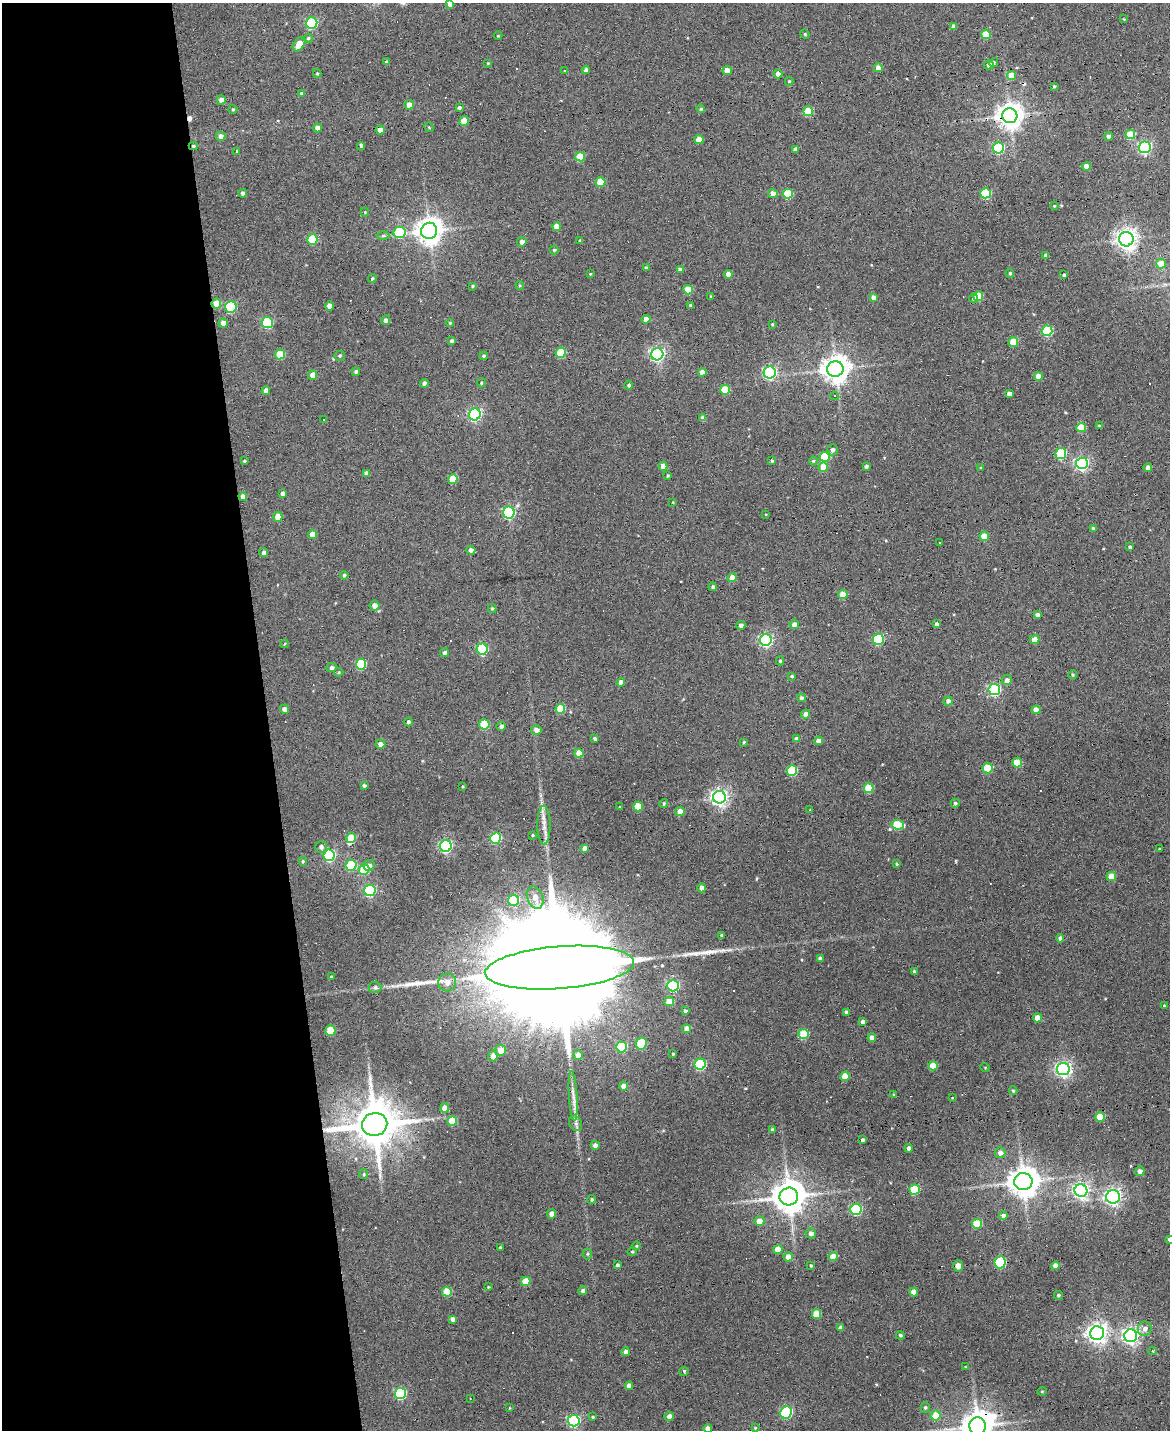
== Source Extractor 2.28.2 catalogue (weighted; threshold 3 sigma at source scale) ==
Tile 5 of 4 x 3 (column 1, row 2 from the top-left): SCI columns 1-1168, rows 1559-2986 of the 4673 x 4652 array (HDU 1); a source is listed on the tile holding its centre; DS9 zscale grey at full resolution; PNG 1172 x 1432 px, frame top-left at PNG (2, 3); each listed source drawn as its Kron ellipse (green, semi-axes under 4 px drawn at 4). Shown black and unused: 23% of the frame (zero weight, under 3 of 6 exposures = <1% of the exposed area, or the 3 px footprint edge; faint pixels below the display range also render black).
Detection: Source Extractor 2.28.2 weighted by HDU 2 'WHT'; one run over the whole footprint, this tile lists its part. Background 0.137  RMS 0.0091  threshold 0.0372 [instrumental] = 3 sigma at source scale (4.09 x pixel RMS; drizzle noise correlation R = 1.36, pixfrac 0.8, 0.05/0.05 arcsec/px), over >= 5 px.
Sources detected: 339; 1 inside a brighter object's white glare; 17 cosmic-ray / hot-pixel residue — neither listed nor drawn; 2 inside a brighter listed object's ellipse — not listed separately; the other 319 listed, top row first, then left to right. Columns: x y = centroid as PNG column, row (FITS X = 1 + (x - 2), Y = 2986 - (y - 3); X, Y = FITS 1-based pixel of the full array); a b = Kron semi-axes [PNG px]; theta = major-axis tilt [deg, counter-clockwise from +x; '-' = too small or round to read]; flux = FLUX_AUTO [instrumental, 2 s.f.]
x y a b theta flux
450 4 4 4 - 4.1
1124 19 4 3 - 0.84
312 23 6 5 - 88
954 27 4 4 - 4
805 34 5 4 - 0.89
986 34 4 4 - 21
498 36 4 3 - 0.67
308 38 5 4 - 1.2
299 44 8 5 53 11
386 62 4 3 - 0.95
994 62 4 4 - 1.3
488 63 4 4 - 0.71
989 65 5 4 - 3.2
878 68 4 4 - 6.5
586 70 4 3 - 3
727 70 4 4 - 7.1
565 71 4 3 - 0.64
317 73 4 4 - 0.96
778 74 4 4 - 3.9
1011 75 4 4 - 11
789 81 4 4 - 1
1054 86 3 3 - 0.94
302 93 4 4 - 1.3
221 100 4 4 - 4.7
409 105 4 4 - 7.8
459 107 4 3 - 1.5
233 109 4 3 - 0.94
701 109 4 4 - 1.6
808 111 5 5 - 24
1010 116 7 7 - 910
464 121 5 5 - 13
429 127 5 4 - 0.93
318 128 4 4 - 6.1
380 130 4 4 - 8.6
1130 135 5 4 - 26
221 136 5 4 - 4.1
1109 136 4 4 - 2.5
699 140 4 4 - 9
193 146 4 4 - 1.3
361 146 4 3 - 4.9
1145 147 6 6 - 150
998 148 5 5 - 77
795 149 4 4 - 2.5
237 151 4 3 - 1.2
580 157 5 4 - 22
1086 166 4 4 - 6.6
600 182 5 5 - 16
243 193 4 4 - 2.4
773 193 5 4 - 6.1
986 193 5 5 - 43
788 194 5 5 - 30
1054 206 4 3 - 0.71
365 212 4 4 - 0.87
557 227 4 4 - 9.2
429 231 8 8 - 920
400 232 6 5 - 57
383 236 6 4 2 1.4
312 239 5 5 - 33
1126 239 7 7 - 500
580 241 3 3 - 1.7
522 242 5 4 - 3.3
554 250 4 4 - 1.3
1046 256 4 4 - 3.5
1161 264 5 5 - 14
646 268 3 3 - 1.7
680 270 4 4 - 3.1
1010 273 4 4 - 1.4
590 274 3 3 - 0.91
728 274 4 4 - 6
1064 275 4 3 - 1.4
372 279 4 3 - 1.1
520 285 4 3 - 1.1
472 286 4 3 - 0.98
688 290 5 4 - 17
978 296 5 5 - 21
711 297 3 3 - 0.97
873 298 4 4 - 4.1
973 299 4 4 - 2.3
216 304 5 5 - 11
691 305 3 3 - 1.7
330 306 4 4 - 6.1
231 307 6 5 - 67
646 319 4 4 - 5.3
385 320 5 4 - 2.3
223 323 4 4 - 5.5
267 323 5 5 - 53
450 323 4 4 - 1.1
772 324 3 3 - 0.85
1047 331 5 5 - 61
451 341 4 3 - 1.8
1013 342 5 4 - 18
561 353 5 5 - 31
280 354 5 5 - 27
657 354 6 6 - 200
340 356 5 5 - 1.2
484 356 4 3 - 1.3
835 369 8 8 - 1000
356 372 4 4 - 2.3
702 372 4 4 - 7.6
770 372 6 6 - 160
313 375 4 4 - 7.7
1038 376 4 4 - 6.9
424 383 4 3 - 2.4
481 383 4 4 - 1.2
629 385 4 4 - 1.5
725 390 5 5 - 26
266 391 4 4 - 4.5
1009 394 4 4 - 4.1
835 396 4 3 - 1.2
475 414 6 6 - 150
703 418 4 4 - 4.6
324 419 3 3 - 5
1099 426 3 3 - 1.3
1081 428 5 4 - 22
833 450 6 5 - 2.8
1061 454 5 5 - 49
825 457 5 5 - 33
244 461 3 3 - 1
772 461 4 3 - 1.3
813 461 4 4 - 1.1
1082 463 6 6 - 160
663 466 4 4 - 8.7
866 466 4 3 - 1.8
823 467 5 4 - 12
981 468 3 3 - 0.82
1148 468 4 4 - 3.4
366 473 4 4 - 3.8
668 476 4 3 - 0.93
453 479 5 4 - 21
283 494 4 4 - 3.2
243 496 4 4 - 4.8
673 502 3 3 - 0.64
509 513 6 5 - 110
765 514 4 2 - 0.59
278 517 5 4 - 9.7
1093 528 4 3 - 1.2
313 534 4 4 - 8.3
984 536 4 4 - 16
939 543 3 3 - 3.3
1130 547 3 3 - 1.8
471 550 4 4 - 4.2
264 553 4 4 - 2.5
344 575 4 4 - 1.3
732 578 4 4 - 6.7
713 587 4 3 - 2.1
843 595 5 4 - 15
375 606 5 5 - 6.1
492 608 4 4 - 1
1037 615 4 4 - 4.1
794 624 5 4 - 4.3
937 624 4 4 - 3.4
741 625 4 4 - 2.9
878 639 5 5 - 62
766 640 6 6 - 160
1035 640 5 4 - 6.6
284 644 4 3 - 0.63
482 649 5 5 - 64
445 653 4 4 - 2.5
780 661 4 4 - 1.1
361 664 5 5 - 49
332 667 5 4 - 2.7
339 672 5 4 - 1
1073 675 4 4 - 0.99
792 676 4 3 - 0.95
1007 680 5 5 - 3.3
621 682 4 4 - 4.5
994 689 5 5 - 110
801 698 4 4 - 2.3
948 701 4 4 - 2.6
285 709 4 4 - 3.8
560 709 5 5 - 23
1036 710 4 4 - 7.5
806 714 4 4 - 4.3
408 722 4 4 - 1.6
484 724 5 5 - 36
501 726 4 4 - 2.4
536 730 5 5 - 3.9
595 739 3 3 - 1.9
797 739 4 4 - 3.5
818 741 4 4 - 4.3
744 742 3 3 - 0.86
380 744 5 4 - 3.8
579 753 4 4 - 11
1017 763 5 5 - 18
988 768 5 5 - 34
792 771 5 5 - 48
364 786 4 3 - 1.7
462 787 3 3 - 0.85
869 788 5 5 - 31
719 797 6 6 - 340
664 803 4 4 - 1.5
955 803 4 4 - 1.3
620 807 3 3 - 0.75
638 807 5 4 - 21
810 810 4 3 - 0.67
680 811 5 4 - 5.9
544 825 19 6 -90 6.6
898 825 6 4 -9 32
532 835 3 2 - 0.81
351 838 5 4 - 19
496 838 5 5 - 59
446 846 6 6 - 150
321 847 6 6 - 2.9
584 848 4 4 - 4
1160 849 3 3 - 0.81
329 855 6 5 - 98
303 861 4 3 - 1.1
897 864 3 3 - 1.1
351 865 5 5 - 49
369 866 6 5 - 2.8
364 869 5 5 - 36
1111 876 5 4 - 12
702 888 4 4 - 5.3
370 890 6 5 - 100
535 898 11 8 -70 7
513 900 5 5 - 47
722 935 4 3 - 1
1060 938 4 4 - 2.9
820 958 4 3 - 2.4
560 968 74 21 4 70000
914 972 4 3 - 1.7
331 977 4 3 - 0.82
447 982 9 8 - 6.4
673 986 6 5 - 98
375 987 6 5 - 2.4
669 1002 5 4 - 12
1164 1006 3 3 - 1.7
685 1011 4 4 - 1.7
847 1012 4 3 - 2.7
1037 1018 4 4 - 7
863 1022 4 4 - 3.8
687 1029 4 4 - 7.1
330 1031 5 5 - 28
804 1034 5 5 - 30
872 1038 4 4 - 4.2
641 1043 6 5 - 31
622 1047 5 5 - 42
501 1050 5 5 - 8.6
673 1054 3 3 - 0.83
578 1055 5 4 - 6.3
493 1056 5 4 - 5.2
700 1064 5 5 - 76
933 1066 5 4 - 17
985 1067 5 3 - 0.69
1063 1069 6 6 - 270
845 1076 5 4 - 15
624 1086 4 4 - 6.6
1013 1091 4 3 - 1.1
894 1094 4 3 - 0.94
573 1096 25 4 -87 5.9
952 1098 4 2 - 0.52
445 1108 4 4 - 7.3
1100 1117 5 4 - 19
452 1121 5 5 - 21
576 1123 8 6 -65 2.4
375 1125 12 11 - 3900
772 1129 4 3 - 1.4
862 1140 3 3 - 1.8
595 1145 4 4 - 3.3
909 1148 4 4 - 2.8
1000 1153 5 5 - 4.1
1140 1171 5 4 - 3.8
364 1174 5 4 - 1.1
1023 1182 9 8 - 1400
915 1190 5 5 - 38
1081 1191 6 6 - 270
789 1196 9 9 - 1700
1113 1197 7 7 - 270
592 1199 4 4 - 1.5
856 1209 6 5 - 87
552 1214 4 4 - 5
1003 1216 4 4 - 3.5
759 1221 5 5 - 8
977 1224 5 4 - 29
811 1233 5 5 - 2.9
1169 1239 3 3 - 1.4
637 1246 4 3 - 0.66
500 1248 3 3 - 1.4
778 1249 5 4 - 9.5
632 1252 4 4 - 0.96
587 1254 5 5 - 1.3
788 1257 4 4 - 7.5
833 1257 4 4 - 14
1000 1262 6 5 - 56
617 1265 3 3 - 1.8
811 1265 4 3 - 0.94
958 1266 5 4 - 5.6
1055 1266 4 4 - 5.8
525 1281 5 4 - 17
488 1287 3 3 - 0.84
583 1291 4 4 - 2.6
447 1292 5 5 - 24
913 1292 4 4 - 7.4
1058 1295 4 4 - 1.3
816 1314 5 5 - 20
453 1319 4 4 - 3.7
840 1327 4 4 - 2.3
1145 1329 7 6 - 4.1
1097 1333 7 6 - 450
900 1335 4 4 - 1.3
1131 1336 6 6 - 290
1153 1351 4 4 - 0.83
626 1352 4 4 - 3.7
966 1367 3 3 - 0.81
684 1371 5 3 - 0.93
629 1386 4 4 - 4.2
1042 1391 5 3 - 0.68
400 1394 6 5 - 75
470 1399 3 2 - 0.91
925 1407 5 4 - 1.4
509 1408 4 3 - 0.59
786 1413 6 5 - 96
669 1416 4 4 - 4.1
936 1416 5 5 - 17
593 1417 4 3 - 0.92
574 1421 6 5 - 130
977 1426 8 8 - 1400
755 1428 4 4 - 0.81
708 1429 4 4 - 7.1
Overlapping masked pixels (flux is a lower limit): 6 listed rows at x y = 1010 116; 193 146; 216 304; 560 968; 375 1125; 977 1426
Isophote crosses this tile's border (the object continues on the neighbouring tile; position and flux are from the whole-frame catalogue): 4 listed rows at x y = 450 4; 1169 1239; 977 1426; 708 1429